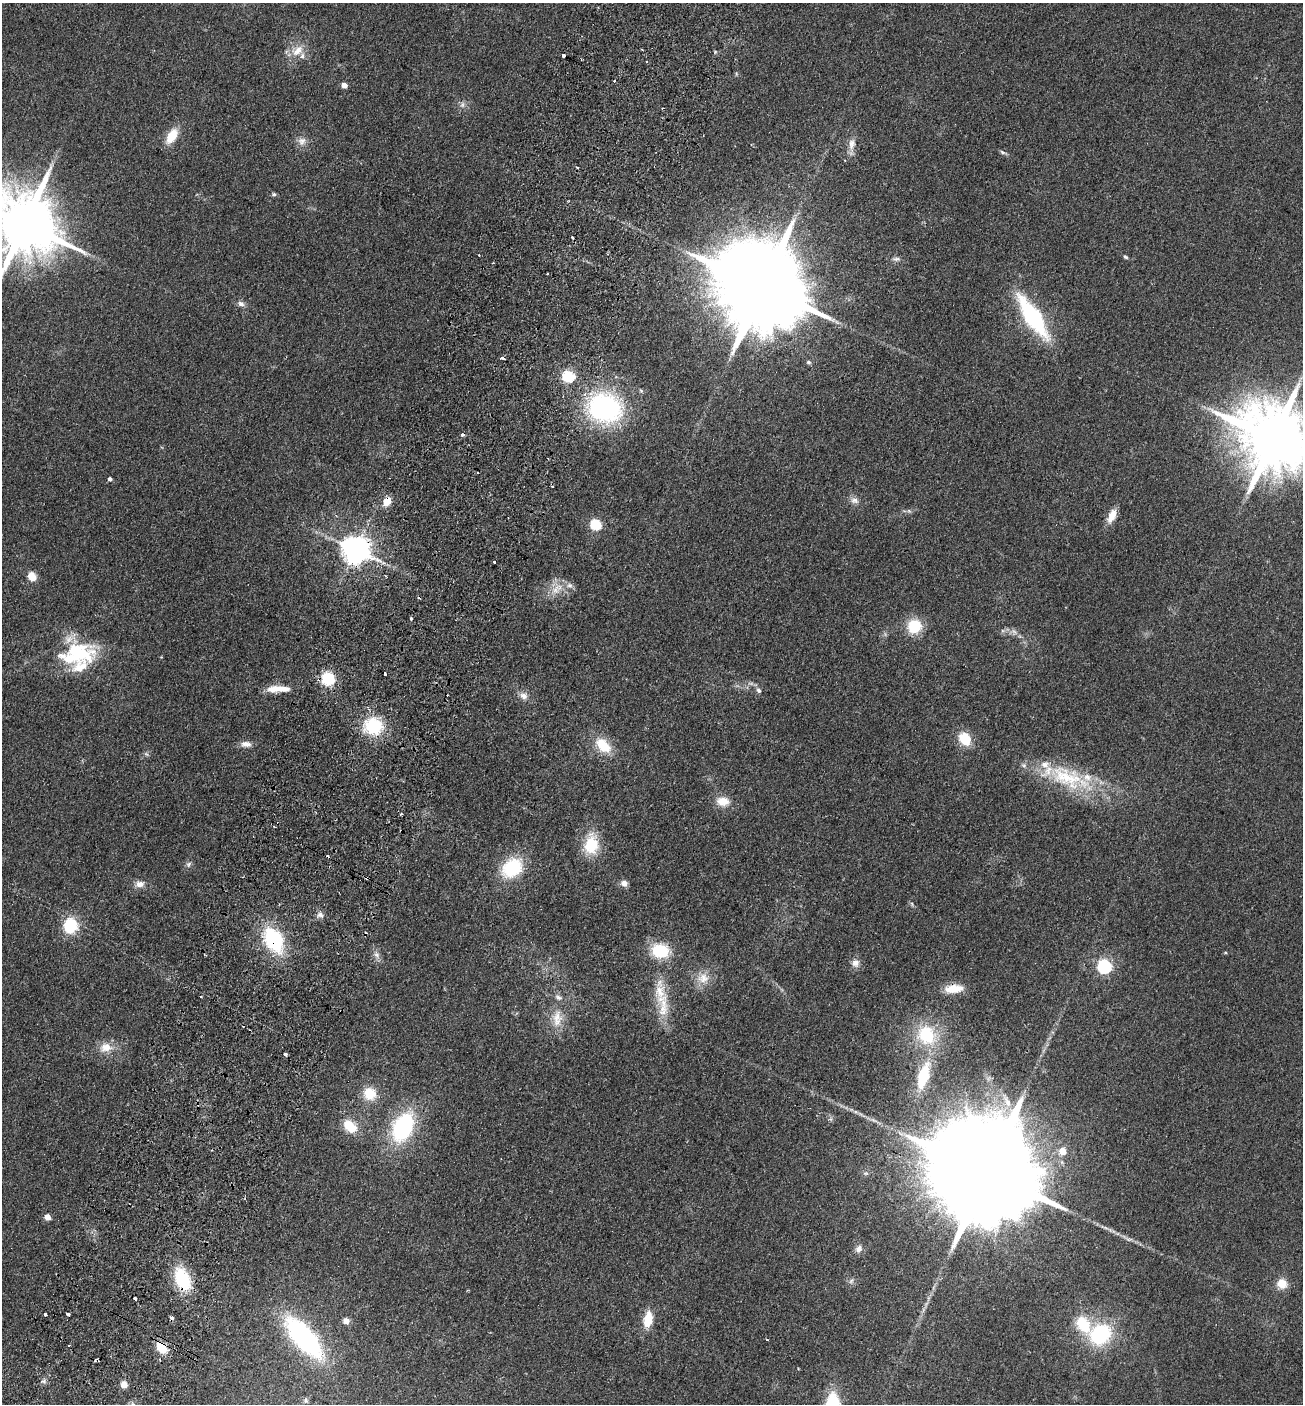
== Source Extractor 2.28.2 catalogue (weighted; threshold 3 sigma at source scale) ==
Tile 7 of 4 x 4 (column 3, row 2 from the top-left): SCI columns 2798-4098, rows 2832-4233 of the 5727 x 5663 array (HDU 1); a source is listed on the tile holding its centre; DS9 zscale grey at full resolution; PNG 1305 x 1406 px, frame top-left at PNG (2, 3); no overlay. Shown black and unused: <1% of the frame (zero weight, under 2 of 3 exposures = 3% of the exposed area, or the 3 px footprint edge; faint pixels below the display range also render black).
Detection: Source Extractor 2.28.2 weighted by HDU 2 'WHT'; one run over the whole footprint, this tile lists its part. Background 0.111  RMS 0.0093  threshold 0.042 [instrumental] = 3 sigma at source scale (4.5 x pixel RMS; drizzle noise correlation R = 1.50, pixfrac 1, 0.05/0.05 arcsec/px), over >= 5 px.
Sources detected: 122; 1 too faint to see at this stretch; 1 inside a brighter object's white glare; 13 cosmic-ray / hot-pixel residue — not listed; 9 inside a brighter listed object's ellipse — not listed separately; the other 98 listed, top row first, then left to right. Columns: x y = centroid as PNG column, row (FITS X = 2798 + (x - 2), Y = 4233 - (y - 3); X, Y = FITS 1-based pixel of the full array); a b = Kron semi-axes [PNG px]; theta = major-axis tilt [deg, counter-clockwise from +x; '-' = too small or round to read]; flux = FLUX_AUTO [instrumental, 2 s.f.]
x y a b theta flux
297 51 20 12 40 13
564 55 4 3 - 6.5
736 74 6 4 74 1.1
344 85 5 4 - 6.9
462 105 9 6 75 3.2
662 108 3 3 - 0.89
172 136 19 10 59 19
302 141 12 11 - 6.4
852 144 19 9 84 8.5
1003 152 12 4 -23 2.1
577 167 3 2 - 0.81
274 194 6 5 - 1.5
24 224 20 15 -33 9200
479 255 3 3 - 1.3
1125 257 7 4 -42 1.5
896 259 12 5 -3 3.3
764 287 31 19 -30 23000
241 304 10 7 -16 3.6
1033 317 40 13 -56 120
502 358 4 3 - 2.9
808 362 7 5 -15 1.8
568 376 6 6 - 83
605 408 30 26 -8 170
1273 439 20 16 -35 9800
110 479 4 4 - 2.5
854 500 12 9 -23 4.9
387 501 10 7 57 12
909 511 6 4 -44 1.5
1112 516 17 8 64 11
596 524 6 5 - 71
356 549 9 8 - 1300
494 562 3 3 - 1.4
32 576 12 10 -61 8.3
569 585 10 7 -20 4.3
556 589 18 10 59 11
411 619 3 3 - 1.5
914 626 16 15 - 27
82 654 49 35 -29 61
385 674 3 3 - 2.3
328 678 12 11 - 34
273 689 16 10 5 11
759 690 8 6 -55 2.6
524 696 12 9 -33 5.8
373 726 18 16 -14 52
965 738 13 10 -58 26
246 744 14 8 -3 5.8
603 745 22 13 -45 24
1068 778 73 27 -19 80
723 801 17 12 -6 13
401 814 5 3 - 0.89
591 845 25 17 85 32
189 864 8 6 53 2.7
512 868 26 19 37 47
624 883 10 8 -28 4.2
140 884 13 9 4 6.2
912 904 6 4 -72 1.4
320 915 9 8 - 3.8
70 926 15 13 85 36
274 940 26 18 -60 76
660 951 19 15 -14 39
1225 952 5 3 - 0.86
377 955 12 7 -58 4.5
855 963 11 10 - 5.8
1104 966 6 6 - 200
703 978 18 16 4 14
954 989 22 10 4 17
663 1008 35 14 85 26
557 1018 26 13 87 17
927 1035 23 20 -56 51
106 1047 19 13 11 13
285 1054 3 3 - 3.1
923 1076 30 12 74 40
370 1094 16 15 - 20
1007 1101 23 8 -64 11
350 1126 17 12 -42 21
403 1127 27 18 65 110
1062 1151 6 5 - 15
989 1174 48 21 -28 50000
47 1217 5 4 - 10
1129 1239 10 4 4 2
859 1249 11 9 58 4.8
182 1279 22 13 -67 57
851 1281 8 5 59 2.3
1282 1284 12 11 - 12
923 1310 7 4 72 2.1
45 1314 3 3 - 3.3
68 1314 4 3 - 6
172 1318 4 3 - 7.5
648 1320 19 10 80 18
346 1321 7 7 - 4.6
1083 1324 21 14 -57 32
1100 1334 22 19 40 75
304 1337 46 18 -49 150
767 1339 3 3 - 3.4
161 1347 14 10 -52 16
43 1381 7 5 20 2.5
124 1384 8 7 - 6
305 1400 6 6 - 2.1
Overlapping masked pixels (flux is a lower limit): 8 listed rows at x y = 387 501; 356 549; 274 940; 954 989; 989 1174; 182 1279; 172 1318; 161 1347
Isophote crosses this tile's border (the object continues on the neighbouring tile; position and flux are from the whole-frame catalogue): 2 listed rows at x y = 24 224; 1273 439